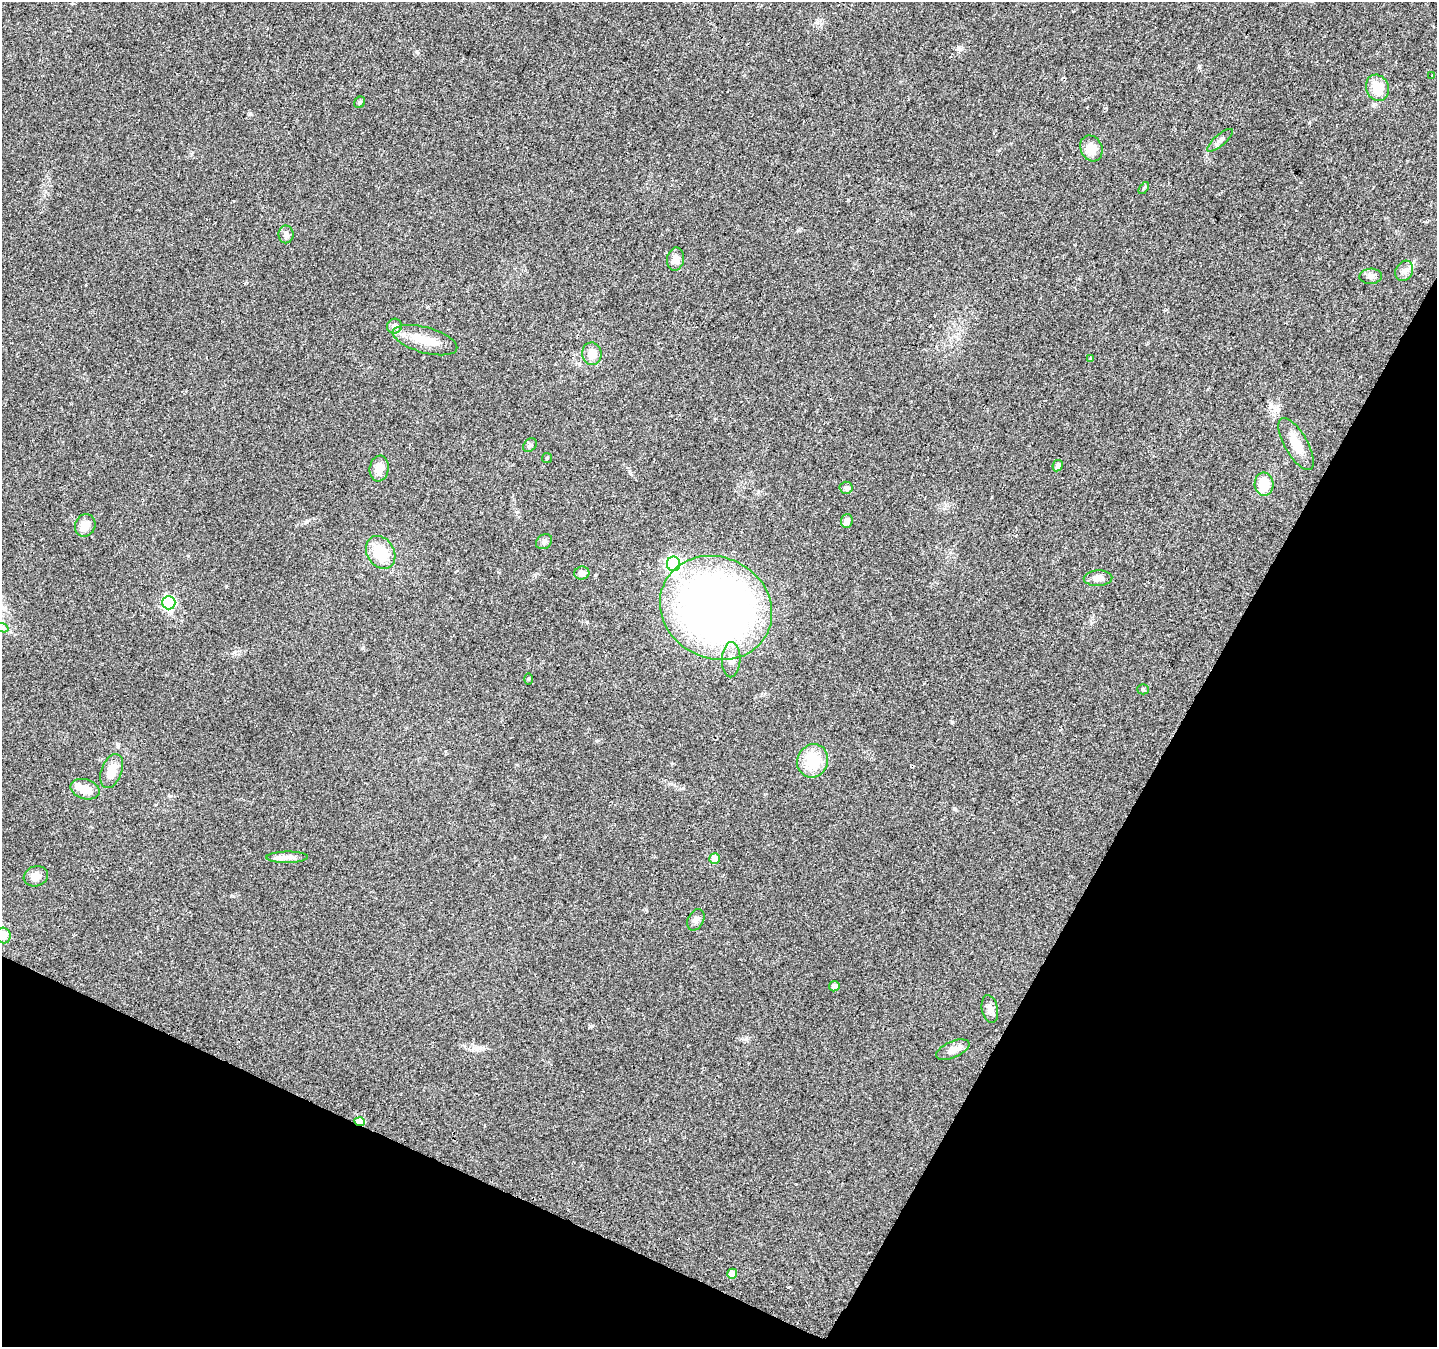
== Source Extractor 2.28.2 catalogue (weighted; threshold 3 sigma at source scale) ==
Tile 15 of 4 x 4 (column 3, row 4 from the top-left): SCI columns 2895-4329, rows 296-1640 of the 5781 x 5906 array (HDU 1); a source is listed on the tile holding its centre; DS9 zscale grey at full resolution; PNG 1439 x 1349 px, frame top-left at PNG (2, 2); each listed source drawn as its Kron ellipse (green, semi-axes under 4 px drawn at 4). Shown black and unused: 25% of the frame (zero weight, under 2 of 3 exposures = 2% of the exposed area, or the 3 px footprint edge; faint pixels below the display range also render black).
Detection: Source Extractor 2.28.2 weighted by HDU 2 'WHT'; one run over the whole footprint, this tile lists its part. Background 0.0588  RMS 0.008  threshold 0.0362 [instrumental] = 3 sigma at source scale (4.5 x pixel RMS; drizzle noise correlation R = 1.50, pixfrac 1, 0.0396/0.0396 arcsec/px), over >= 5 px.
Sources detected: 49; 1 inside a brighter object's white glare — neither listed nor drawn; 1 inside a brighter listed object's ellipse — not listed separately; the other 47 listed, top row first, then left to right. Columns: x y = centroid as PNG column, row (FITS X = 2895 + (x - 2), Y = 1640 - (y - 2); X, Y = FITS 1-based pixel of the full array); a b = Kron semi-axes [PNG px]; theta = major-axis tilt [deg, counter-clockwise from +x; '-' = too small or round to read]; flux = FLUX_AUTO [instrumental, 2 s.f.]
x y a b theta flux
1431 76 3 3 - 3.3
1377 88 13 11 -65 16
360 102 6 5 - 1.4
1220 140 16 5 41 3.2
1091 148 13 10 -65 11
1144 188 7 3 53 0.94
286 234 9 7 89 3.5
676 259 11 8 80 5.8
1404 271 11 8 61 4
1371 276 11 7 3 3.4
394 326 7 7 - 4.1
425 340 33 13 -16 18
592 354 11 10 - 8.1
1091 359 3 3 - 2.5
1296 444 29 11 -60 15
530 445 8 5 44 1.7
547 458 5 5 - 1.1
1058 466 6 5 - 3.1
379 468 13 9 81 8.4
1264 484 11 9 -85 19
846 488 6 6 - 1.9
847 521 7 6 - 4.3
85 525 11 10 - 8.2
544 542 9 6 40 2.3
381 552 17 13 -59 24
673 564 7 6 - 140
582 573 7 6 - 3.9
1098 578 14 8 3 5.5
169 603 7 6 - 100
716 608 57 50 -27 510
2 628 7 4 -19 1.7
731 660 17 9 88 6.9
529 679 6 4 -90 0.89
1143 689 5 5 - 1.1
813 761 17 15 68 24
112 771 18 10 69 12
85 789 15 10 -15 10
287 857 20 5 1 5
715 858 5 5 - 9.1
36 876 12 10 19 6.3
696 920 11 7 64 3.1
3 935 8 7 - 6.6
834 986 5 5 - 4
990 1009 14 8 -79 4.4
953 1050 18 8 24 6.5
360 1122 5 4 - 21
732 1274 5 5 - 8.3
Overlapping masked pixels (flux is a lower limit): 1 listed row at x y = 360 1122
Isophote crosses this tile's border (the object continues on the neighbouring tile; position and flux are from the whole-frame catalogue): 2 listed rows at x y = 2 628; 3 935
Unlisted compact peaks at least as high as the median listed source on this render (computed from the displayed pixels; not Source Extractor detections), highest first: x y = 1199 66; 250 114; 1374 104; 226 586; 959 49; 363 648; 233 896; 587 622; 417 51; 788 1287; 592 1026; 1309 123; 952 721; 597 741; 517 512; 170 796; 955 809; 746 1039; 683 788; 1106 108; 630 473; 483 1048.